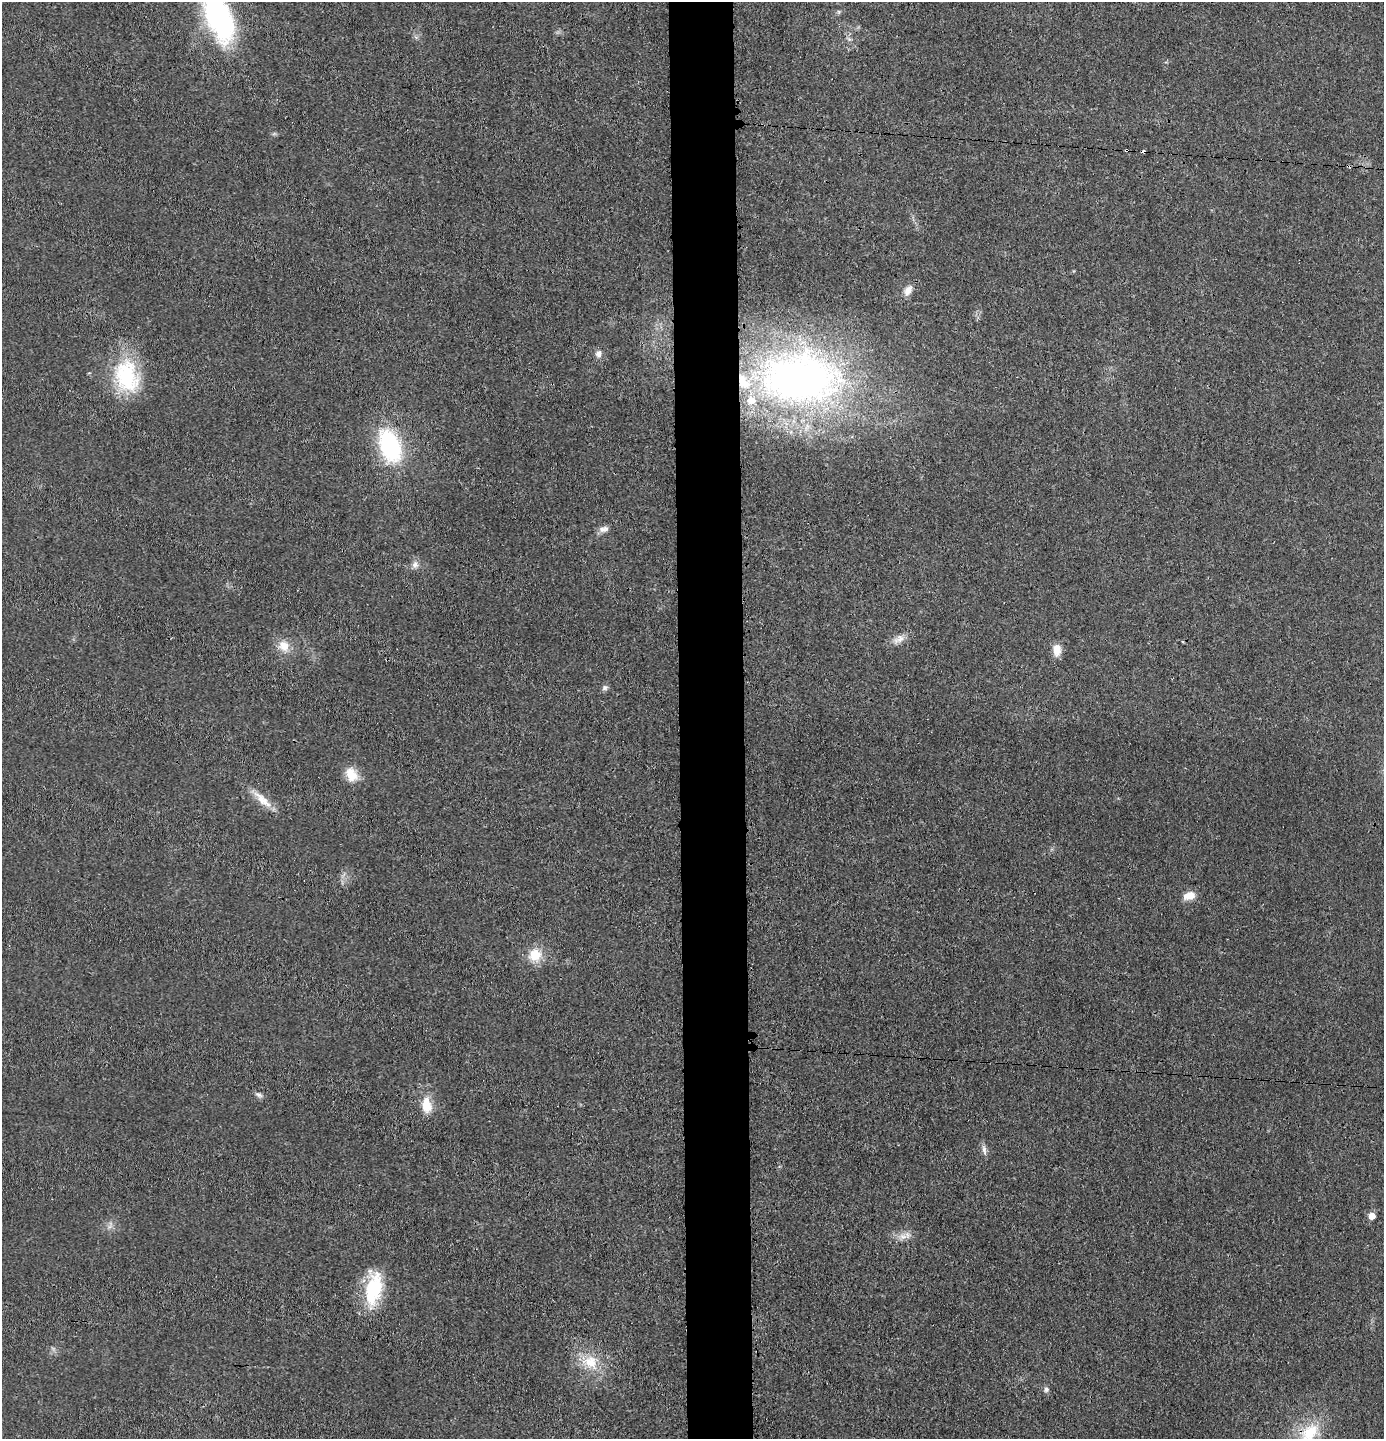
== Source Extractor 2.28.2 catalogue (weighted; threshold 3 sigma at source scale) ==
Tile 5 of 3 x 3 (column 2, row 2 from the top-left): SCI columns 1485-2866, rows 1441-2877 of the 4357 x 4324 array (HDU 1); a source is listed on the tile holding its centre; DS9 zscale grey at full resolution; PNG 1386 x 1441 px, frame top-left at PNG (2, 2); no overlay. Shown black and unused: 5% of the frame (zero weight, under 3 of 4 exposures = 1% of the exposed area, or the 3 px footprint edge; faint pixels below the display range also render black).
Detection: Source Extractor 2.28.2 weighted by HDU 2 'WHT'; one run over the whole footprint, this tile lists its part. Background 0.0212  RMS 0.0047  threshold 0.0211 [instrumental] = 3 sigma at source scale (4.5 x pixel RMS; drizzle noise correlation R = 1.50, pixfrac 1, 0.05/0.05 arcsec/px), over >= 5 px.
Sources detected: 32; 2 cosmic-ray / hot-pixel residue — not listed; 2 inside a brighter listed object's ellipse — not listed separately; the other 28 listed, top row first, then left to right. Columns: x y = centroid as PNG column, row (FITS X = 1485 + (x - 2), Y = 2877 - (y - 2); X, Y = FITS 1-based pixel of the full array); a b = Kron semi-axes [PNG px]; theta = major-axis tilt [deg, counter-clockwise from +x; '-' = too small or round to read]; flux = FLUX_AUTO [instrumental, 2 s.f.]
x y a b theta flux
839 12 6 4 -71 0.65
218 15 64 25 -69 95
849 39 8 4 -36 1
1126 150 4 3 - 0.66
908 290 15 9 60 3.9
598 354 11 8 89 2.4
127 376 45 31 -76 38
801 378 99 59 -2 240
390 446 32 19 -70 56
604 529 14 8 11 2.6
415 565 11 9 76 2.5
899 639 18 9 29 4.1
284 646 17 15 -40 6.8
1057 650 14 9 89 5.2
605 688 8 7 - 1.4
351 774 19 14 -61 7.9
262 800 32 9 -43 7.5
1189 896 14 9 17 5.3
535 955 16 15 - 9.9
259 1095 11 6 -32 1.6
426 1105 20 13 -83 8.7
984 1150 15 5 -80 2
1372 1216 6 6 - 4.6
903 1236 12 9 9 3.6
374 1289 42 19 80 28
590 1362 23 18 -23 14
1046 1389 7 6 - 1.5
1310 1432 33 21 44 20
Overlapping masked pixels (flux is a lower limit): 1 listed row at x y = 1126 150
Isophote crosses this tile's border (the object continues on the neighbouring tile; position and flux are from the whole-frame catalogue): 2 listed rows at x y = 218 15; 1310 1432